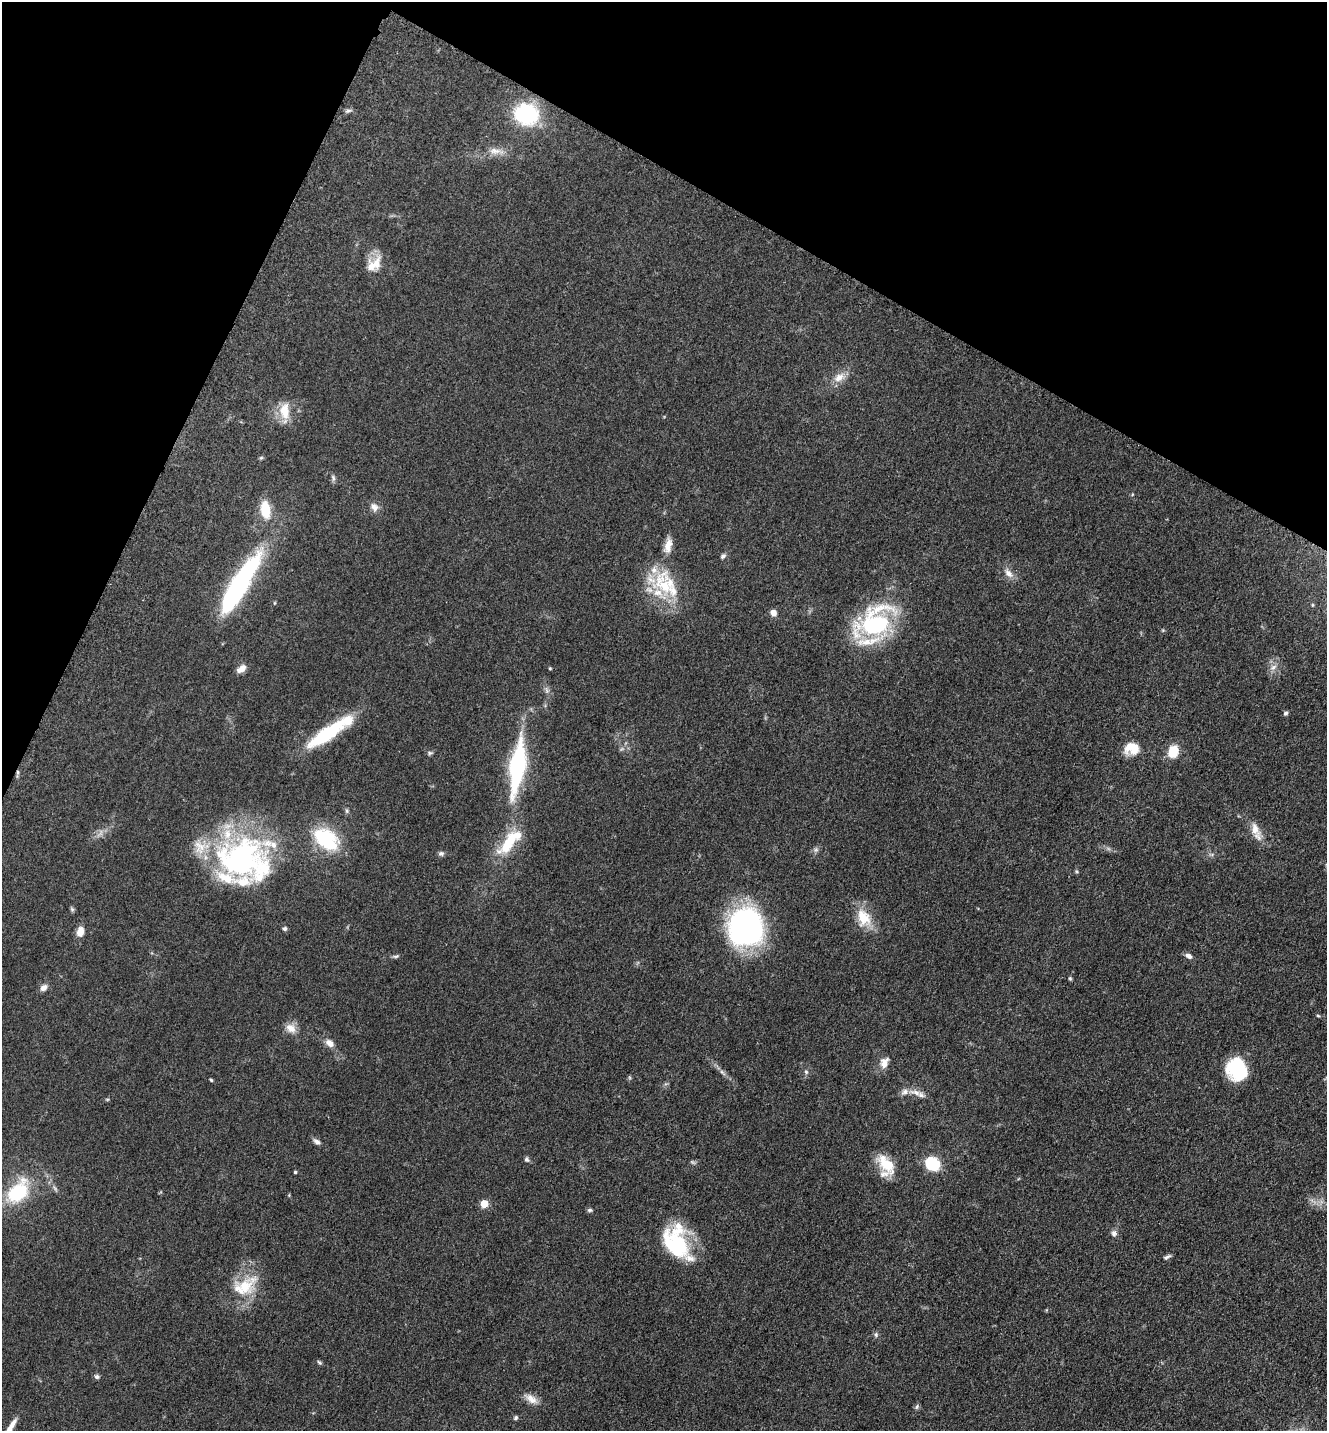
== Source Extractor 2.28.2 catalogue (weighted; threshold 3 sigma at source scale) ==
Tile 2 of 4 x 4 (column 2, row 1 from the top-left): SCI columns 1624-2948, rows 4329-5757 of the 5806 x 5775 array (HDU 1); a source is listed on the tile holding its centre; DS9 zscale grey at full resolution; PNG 1329 x 1433 px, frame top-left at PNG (2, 2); no overlay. Shown black and unused: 22% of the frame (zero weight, under 3 of 5 exposures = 4% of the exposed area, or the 3 px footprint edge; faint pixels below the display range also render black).
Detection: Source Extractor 2.28.2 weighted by HDU 2 'WHT'; one run over the whole footprint, this tile lists its part. Background 0.0634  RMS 0.006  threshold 0.027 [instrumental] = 3 sigma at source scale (4.5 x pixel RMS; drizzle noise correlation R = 1.50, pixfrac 1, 0.05/0.05 arcsec/px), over >= 5 px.
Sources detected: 87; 2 inside a brighter object's white glare — not listed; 12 inside a brighter listed object's ellipse — not listed separately; the other 73 listed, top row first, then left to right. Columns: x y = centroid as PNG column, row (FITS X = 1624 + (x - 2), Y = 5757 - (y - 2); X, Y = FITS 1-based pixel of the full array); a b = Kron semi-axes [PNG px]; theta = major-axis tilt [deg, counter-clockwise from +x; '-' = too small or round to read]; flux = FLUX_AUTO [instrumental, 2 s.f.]
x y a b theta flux
348 110 8 4 9 1.3
526 114 15 12 -14 78
495 151 17 8 -4 5.3
377 264 24 10 82 7.4
839 377 15 10 36 6.1
285 411 24 13 -88 11
261 458 5 5 - 0.84
333 478 10 5 -75 1.4
374 507 12 10 -55 3.5
265 510 16 9 -82 17
668 546 20 9 79 6.1
723 556 7 5 43 1.5
1008 573 14 8 -50 4.2
239 586 67 15 59 110
664 586 47 26 -69 35
1312 605 5 3 - 0.51
773 613 8 7 - 3.2
875 623 33 23 32 92
1273 667 11 6 37 2.8
550 668 3 3 - 0.72
241 669 13 7 37 3.7
1285 713 6 5 - 1.2
327 734 48 13 35 40
1132 749 17 13 0 11
1173 751 11 9 75 14
430 753 6 5 - 1
517 766 69 17 82 66
18 772 6 4 -89 1.1
1255 829 19 10 -72 6.7
326 839 27 17 -40 39
507 845 33 16 43 20
816 850 7 4 0 1.2
441 854 8 6 -2 1.5
241 859 62 51 0 130
1076 871 5 3 - 0.74
72 909 6 5 - 0.97
863 918 25 18 -68 14
745 927 32 29 -72 160
285 929 5 5 - 1.2
80 932 12 8 80 5.1
395 956 8 4 8 1.1
1188 956 9 6 -31 2.5
1070 978 5 4 - 0.72
43 988 10 6 41 2.9
1318 1016 5 3 - 0.6
291 1028 15 11 -39 5.4
329 1043 13 9 -47 3.9
884 1063 15 10 71 5.4
1237 1069 21 18 -78 37
722 1072 8 4 -53 1.5
806 1072 6 5 - 1.1
211 1080 4 4 - 0.71
916 1092 21 6 -19 4.6
107 1099 6 3 -18 0.61
317 1142 9 6 -37 2.1
527 1160 7 6 - 1.3
886 1164 28 14 -51 16
932 1164 9 8 - 38
295 1172 3 3 - 0.89
18 1192 25 15 51 38
484 1204 5 5 - 16
590 1210 6 5 - 1.1
1114 1233 8 7 - 2
675 1242 51 24 81 35
1167 1257 11 4 29 1.5
244 1286 36 20 44 24
876 1335 6 5 - 1.2
319 1362 8 4 -44 0.95
97 1376 6 6 - 1.4
531 1399 20 9 -36 5.5
917 1407 7 5 70 1.1
516 1417 6 5 - 1.1
11 1425 19 5 57 4.6
Overlapping masked pixels (flux is a lower limit): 1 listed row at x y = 18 772
Isophote crosses this tile's border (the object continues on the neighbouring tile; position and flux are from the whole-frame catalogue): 1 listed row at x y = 11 1425